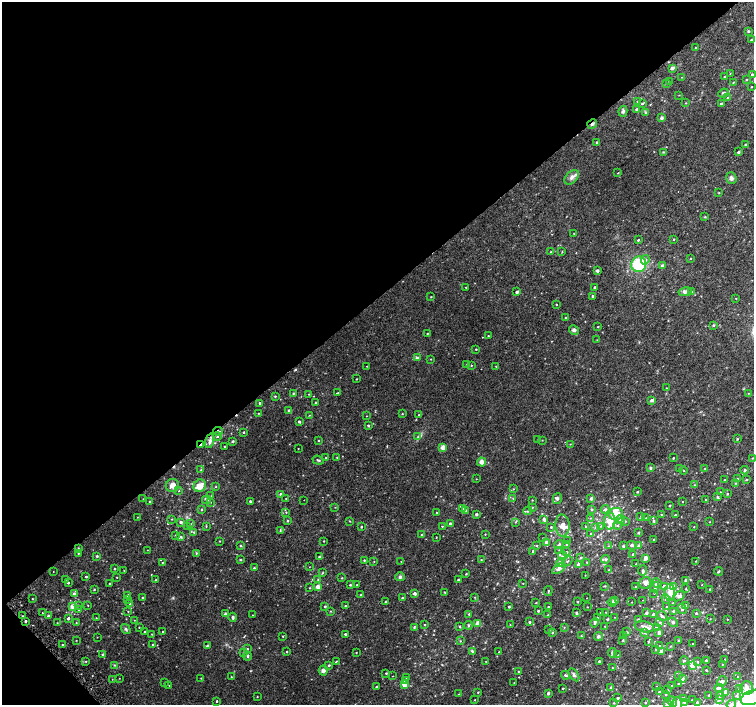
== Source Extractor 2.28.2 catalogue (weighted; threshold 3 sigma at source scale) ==
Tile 5 of 4 x 4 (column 1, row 2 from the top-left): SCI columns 29-1532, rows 2987-4392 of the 6077 x 6036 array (HDU 1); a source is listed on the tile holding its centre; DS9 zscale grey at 2 x 2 block average (1 PNG px = mean of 2 x 2 image px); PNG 756 x 707 px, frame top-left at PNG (2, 2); each listed source drawn as its Kron ellipse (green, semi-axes under 4 px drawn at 4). Shown black and unused: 43% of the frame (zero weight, under 2 of 3 exposures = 2% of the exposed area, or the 3 px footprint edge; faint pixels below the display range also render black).
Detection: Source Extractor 2.28.2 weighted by HDU 2 'WHT'; one run over the whole footprint, this tile lists its part. Background 0.0287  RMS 0.011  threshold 0.0491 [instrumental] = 3 sigma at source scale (4.5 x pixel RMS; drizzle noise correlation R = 1.50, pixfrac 1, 0.0396/0.0396 arcsec/px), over >= 5 px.
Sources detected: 496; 3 inside a brighter object's white glare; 3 cosmic-ray / hot-pixel residue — neither listed nor drawn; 1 coinciding with a brighter row at this scale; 26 inside a brighter listed object's ellipse — not listed separately; the other 463 listed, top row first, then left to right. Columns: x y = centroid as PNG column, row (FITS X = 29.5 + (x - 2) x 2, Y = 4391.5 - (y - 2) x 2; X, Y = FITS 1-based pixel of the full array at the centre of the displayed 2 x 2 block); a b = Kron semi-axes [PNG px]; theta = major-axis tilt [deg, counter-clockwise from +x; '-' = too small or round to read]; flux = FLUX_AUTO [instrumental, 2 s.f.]
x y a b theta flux
748 31 3 3 - 2.3
751 40 3 2 - 2.8
695 48 2 2 - 1.3
672 68 2 2 - 15
730 73 2 2 - 0.88
752 74 3 3 - 3
682 77 2 2 - 0.74
724 77 2 2 - 1.5
746 80 3 2 - 1.4
669 82 2 2 - 1.2
733 82 3 2 - 1.2
666 84 3 2 - 2
751 87 2 2 - 1.4
723 93 5 3 - 3.7
679 95 2 2 - 1
728 98 2 2 - 4.4
638 102 3 3 - 2.3
642 103 3 3 - 3.3
686 103 2 2 - 1.3
721 104 2 2 - 6.4
636 109 2 2 - 2.9
623 111 5 4 - 5.7
646 113 4 3 - 3.3
661 118 2 2 - 10
592 124 5 3 - 5.2
597 142 3 3 - 2.2
745 145 2 2 - 2.1
663 152 4 2 - 1.6
738 152 2 2 - 3.7
618 173 2 2 - 1.2
572 177 9 5 45 10
731 178 6 5 - 7.2
719 193 3 2 - 1.4
705 217 3 2 - 1.5
574 233 3 2 - 1
674 239 2 2 - 1.6
638 240 2 2 - 2.2
551 252 2 2 - 1.9
562 252 3 2 - 1.3
690 259 3 2 - 1.4
645 260 4 4 - 6.3
639 264 8 7 - 110
662 265 4 3 - 3.7
597 271 3 2 - 6.1
466 287 2 2 - 1.1
594 287 2 2 - 2.8
517 292 2 2 - 6.1
685 292 7 4 12 8.5
691 292 3 2 - 1.8
593 296 3 2 - 3.9
431 297 2 2 - 1.3
736 298 2 2 - 1.1
556 304 2 2 - 3.2
565 318 2 2 - 1.8
713 325 3 3 - 2.2
598 326 2 2 - 1.3
574 330 5 4 - 6.3
427 333 2 2 - 1.8
488 336 2 2 - 1.4
597 340 2 2 - 1.1
476 349 2 2 - 1.8
417 358 3 3 - 8.9
431 359 2 2 - 1
466 365 3 2 - 2
471 365 2 2 - 1.3
367 366 2 2 - 0.88
496 366 2 2 - 1.5
357 379 2 2 - 1.3
666 388 2 2 - 1
338 393 4 2 - 1.9
748 393 2 2 - 1.2
293 394 3 3 - 2.5
309 394 3 2 - 0.98
275 396 3 2 - 2
652 400 2 2 - 11
260 403 2 2 - 4.4
316 403 3 2 - 1.9
289 410 3 2 - 2.4
259 413 2 2 - 1
402 414 3 2 - 1.3
309 415 3 2 - 0.99
419 415 3 2 - 1.8
366 416 2 2 - 0.9
299 422 3 2 - 3.2
368 426 3 2 - 2.5
218 431 5 3 - 5.1
244 432 2 2 - 2.1
217 436 4 3 - 3.6
418 436 3 3 - 2.4
737 439 3 3 - 1.7
538 440 2 2 - 1.4
542 440 2 2 - 1
210 441 7 4 74 9.1
233 441 2 2 - 4.6
319 441 3 2 - 1.5
570 444 3 2 - 1
201 445 3 2 - 9.9
225 446 2 2 - 1.6
443 447 3 2 - 32
298 448 2 2 - 0.87
337 457 2 2 - 1.2
326 458 2 2 - 1.1
673 458 2 2 - 1.9
752 458 2 2 - 1.4
318 460 6 2 -20 2.7
482 462 4 4 - 13
650 468 4 3 - 3.6
705 468 3 2 - 1.9
679 469 2 2 - 1.6
201 470 3 2 - 1.7
683 470 4 2 - 1.9
745 470 4 3 - 3.9
476 479 2 2 - 0.85
737 479 2 2 - 1.6
724 480 2 2 - 1.1
746 480 3 2 - 2.1
736 483 3 2 - 1.6
172 485 7 6 - 16
694 485 3 2 - 1.6
200 486 6 6 - 24
216 486 3 2 - 1.2
513 489 3 2 - 1.5
179 491 2 2 - 1.3
637 492 2 2 - 2.5
720 492 2 2 - 1.1
281 494 3 3 - 4.1
727 494 2 2 - 2.3
211 496 2 2 - 0.91
717 497 4 3 - 2.8
286 498 2 2 - 1.4
513 498 3 2 - 1.4
557 498 5 4 - 3.9
591 498 4 3 - 5.1
143 499 2 2 - 0.79
206 500 4 3 - 3.6
304 500 2 2 - 1
532 500 2 2 - 1.3
705 500 2 2 - 1
150 501 2 2 - 2.4
250 501 2 2 - 4.3
211 502 3 2 - 1.3
682 502 2 2 - 1.1
670 506 2 2 - 2.8
335 507 2 2 - 1.1
532 507 3 2 - 1.6
463 509 3 3 - 2.4
592 509 3 3 - 2.4
605 509 4 3 - 3.8
202 510 3 3 - 1.8
466 510 3 2 - 1.6
528 511 4 3 - 3.4
286 512 2 2 - 1.4
437 512 2 2 - 1.5
476 514 2 2 - 6.3
616 514 7 6 - 28
662 515 3 2 - 1.5
675 515 3 2 - 2.5
641 516 3 3 - 2.2
137 517 2 2 - 0.98
590 518 3 2 - 1.1
646 518 2 2 - 1.1
172 519 2 2 - 1.2
544 519 4 3 - 7.5
620 520 4 4 - 5.9
287 521 3 3 - 2.2
350 521 3 2 - 1.2
610 521 9 5 -86 30
625 521 3 2 - 2
654 521 4 3 - 2.9
181 522 3 3 - 5.6
515 522 3 2 - 1.6
709 522 2 2 - 1
191 524 2 2 - 1.4
450 524 2 2 - 13
562 525 11 7 -86 18
617 525 4 3 - 3.9
188 526 2 2 - 1.7
206 526 3 2 - 1.6
442 526 3 2 - 1.4
601 526 3 2 - 1.6
361 527 2 2 - 2.2
551 527 2 2 - 1.9
586 527 3 2 - 1.5
596 527 4 3 - 4.3
694 527 2 2 - 0.96
280 530 3 2 - 1.7
194 532 3 3 - 2.8
638 533 2 2 - 3.6
485 534 2 2 - 1.4
591 534 3 3 - 3.4
175 535 3 2 - 2.2
422 535 4 2 - 3.4
181 537 3 3 - 2.9
436 537 2 2 - 1.1
543 538 2 2 - 1.1
654 540 2 2 - 2
220 541 2 2 - 1
324 541 2 2 - 1.5
568 541 2 2 - 1.6
546 542 3 3 - 6.1
559 544 5 3 - 3.9
567 545 4 3 - 3
632 545 5 4 - 6.5
241 546 3 2 - 2.1
537 546 2 2 - 2
608 546 3 2 - 1.1
623 546 3 2 - 5
638 546 3 3 - 3.8
78 548 3 2 - 1.6
148 550 2 2 - 0.91
559 550 3 2 - 1.4
533 551 2 2 - 5.7
566 552 3 3 - 2.9
78 553 2 2 - 2.4
196 553 3 2 - 1.7
633 554 3 3 - 2.7
97 556 3 2 - 3.4
563 556 4 3 - 3.7
319 557 3 2 - 4.4
581 558 3 3 - 2.8
646 558 4 3 - 10
605 559 4 4 - 5.3
240 560 3 3 - 2
364 560 2 2 - 2.1
481 560 2 2 - 1.2
374 561 3 2 - 1.1
401 561 3 2 - 0.98
567 561 5 2 - 2.6
696 561 3 2 - 1.7
587 562 3 2 - 1.9
162 563 2 2 - 1.1
561 563 4 4 - 7.8
578 564 3 3 - 4.9
636 564 2 2 - 1.7
309 567 2 2 - 0.64
254 568 2 2 - 2.2
115 569 2 2 - 2.1
559 569 7 4 33 9.5
609 569 3 2 - 1.1
124 570 2 2 - 0.93
643 571 5 3 - 4.7
718 571 4 2 - 2.5
53 572 2 2 - 0.69
322 573 3 3 - 2.1
466 574 2 2 - 1.4
585 575 2 2 - 0.79
86 577 2 2 - 2.7
117 577 2 2 - 1.2
400 577 5 4 - 5.2
342 578 3 2 - 1.6
66 579 2 2 - 1.1
318 579 3 2 - 1.9
458 579 2 2 - 2.2
156 580 3 2 - 2.2
686 580 4 3 - 5.1
68 583 2 2 - 3.5
523 583 2 2 - 1
645 583 6 5 - 10
657 583 5 4 - 5.9
110 584 2 2 - 1.5
350 585 2 2 - 2.3
357 585 2 2 - 0.96
702 585 2 2 - 0.9
605 586 4 2 - 1.9
664 586 3 3 - 13
674 586 3 3 - 13
318 587 2 2 - 22
635 587 2 2 - 1.7
655 587 5 4 - 4.7
310 588 3 2 - 1.4
94 589 3 2 - 1.5
686 589 3 2 - 1.5
710 589 3 2 - 2.2
548 591 5 2 - 2
445 592 2 2 - 1.5
415 593 2 2 - 9.1
654 593 2 2 - 1.3
670 593 8 5 -87 20
74 594 3 3 - 9.3
127 595 3 3 - 4.5
361 595 3 2 - 1.3
679 596 7 4 34 6.3
143 597 2 2 - 2.2
475 597 3 2 - 1.1
402 598 2 2 - 2.3
587 598 2 2 - 0.68
32 599 2 2 - 1.1
666 599 5 4 - 8.6
127 600 2 2 - 1.2
614 600 3 3 - 8.2
643 600 2 2 - 0.88
386 602 2 2 - 3.2
577 602 2 2 - 1.7
612 602 4 3 - 4.3
632 602 2 2 - 0.96
130 603 2 2 - 3.6
536 603 2 2 - 1.6
673 603 2 2 - 1.2
78 605 3 3 - 2.4
88 605 2 2 - 1.1
72 606 3 2 - 33
325 606 2 2 - 2.5
345 606 3 2 - 2.8
686 606 3 3 - 8
509 607 2 2 - 2.9
548 607 2 2 - 1.4
587 607 2 2 - 1
667 607 3 2 - 2.6
682 609 5 3 - 6.7
79 610 3 2 - 1.6
128 611 2 2 - 1.3
331 611 3 2 - 1.6
538 611 2 2 - 3
673 611 3 3 - 3.7
605 612 2 2 - 0.93
42 613 2 2 - 0.89
576 613 3 3 - 3.3
600 613 2 2 - 1.5
646 613 3 3 - 5.7
696 613 3 2 - 2.8
226 614 2 2 - 12
469 614 3 2 - 2.1
653 614 3 3 - 4.8
253 615 2 2 - 0.92
548 615 3 2 - 1
22 616 3 2 - 1.8
48 616 2 2 - 5.5
662 616 6 3 -31 3.9
233 617 4 3 - 3.7
597 617 2 2 - 0.99
615 617 2 2 - 0.93
68 618 2 2 - 5.6
96 618 2 2 - 0.8
607 619 3 2 - 2.1
638 619 3 2 - 1.9
710 619 2 2 - 0.94
727 619 2 2 - 0.97
134 620 2 2 - 0.94
25 621 2 2 - 3.1
529 622 2 2 - 3.1
673 622 5 3 - 4.5
57 623 2 2 - 1.2
76 623 2 2 - 1.3
478 623 3 2 - 42
594 623 4 3 - 4.4
659 623 3 3 - 2.5
424 625 3 2 - 1.7
468 625 4 3 - 2.5
510 625 3 2 - 1.1
459 626 3 2 - 2
605 626 2 2 - 1.1
139 627 2 2 - 1.1
414 627 3 3 - 2.3
564 627 2 2 - 1.4
644 627 10 5 -13 12
656 627 3 3 - 3
126 629 5 4 - 4.5
549 630 3 3 - 1.9
163 631 2 2 - 2.2
145 632 2 2 - 2.3
627 632 3 3 - 2.2
659 632 3 3 - 10
552 633 2 2 - 1.6
645 633 3 3 - 2.8
152 634 2 2 - 1.2
345 634 2 2 - 3.2
623 635 3 2 - 3.5
283 636 3 2 - 1.3
581 636 2 2 - 1.5
598 636 4 4 - 5.2
97 637 2 2 - 0.92
76 640 2 2 - 0.91
623 640 3 3 - 2
678 640 2 2 - 1.6
460 641 3 2 - 1.5
648 642 3 2 - 1.5
693 644 2 2 - 1.4
63 645 2 2 - 2.4
153 645 2 2 - 3.1
207 646 2 2 - 6.2
659 646 2 2 - 1.4
670 646 3 2 - 1.1
247 649 3 3 - 2.5
656 649 2 2 - 1.4
472 651 4 3 - 3.2
661 651 2 2 - 24
287 652 2 2 - 2.4
499 652 2 2 - 1.4
243 653 3 2 - 1.4
356 653 2 2 - 1.1
612 653 4 3 - 5.8
103 655 3 3 - 3.1
618 655 3 2 - 1.1
248 656 4 3 - 4.1
725 659 2 2 - 1.4
706 660 3 2 - 2.1
86 661 2 2 - 1.4
336 661 4 2 - 1.4
486 661 2 2 - 1
599 661 2 2 - 2.6
684 661 4 3 - 2.2
698 662 3 3 - 1.8
722 664 2 2 - 0.9
115 665 4 3 - 2.2
329 665 4 3 - 2.8
692 665 4 3 - 14
612 667 3 2 - 1.1
323 670 5 4 - 7.8
706 670 2 2 - 2.7
519 671 3 2 - 1.7
386 673 2 2 - 1.9
565 675 4 2 - 3.4
574 675 7 4 -57 5
678 675 3 2 - 1.5
393 676 2 2 - 0.95
231 677 2 2 - 1.2
738 677 3 2 - 1.7
119 678 2 2 - 0.76
201 678 2 2 - 1.2
407 678 3 2 - 1.8
112 679 2 2 - 0.73
682 679 2 2 - 7.4
405 680 3 3 - 3.8
722 681 5 4 - 5.9
164 683 2 2 - 1.3
514 683 2 2 - 1
678 683 2 2 - 1.7
169 685 2 2 - 0.81
404 685 3 3 - 16
377 686 3 2 - 2.2
656 686 2 2 - 0.78
671 686 2 2 - 2.1
611 687 3 2 - 3.9
562 688 3 2 - 1.4
719 688 4 4 - 5.7
746 688 7 6 - 19
740 689 3 3 - 4.6
668 690 2 2 - 1.2
478 692 2 2 - 1.4
659 692 2 2 - 3.1
725 692 3 2 - 10
548 693 2 2 - 9.1
459 694 2 2 - 1.2
666 694 2 2 - 2.1
709 695 2 2 - 3.9
720 695 4 4 - 5.5
737 696 4 4 - 4.7
257 697 2 2 - 1.3
752 697 12 7 21 71
618 698 2 2 - 3.9
683 699 3 3 - 2.2
475 700 2 2 - 1.1
692 700 2 2 - 2.3
719 700 3 3 - 2.7
217 701 2 2 - 2.7
645 702 3 2 - 1.9
672 702 6 4 -70 6.8
685 702 3 3 - 2.1
697 702 2 2 - 5.7
614 703 2 2 - 1.6
678 703 6 4 -87 27
667 704 4 3 - 5
731 704 5 4 - 7.1
Overlapping masked pixels (flux is a lower limit): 4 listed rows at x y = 592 124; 218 431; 210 441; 201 445
Isophote crosses this tile's border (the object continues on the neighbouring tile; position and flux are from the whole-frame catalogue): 4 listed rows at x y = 752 697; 678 703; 667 704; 731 704
Diffuse or blended objects may show on this block-average render without a row.